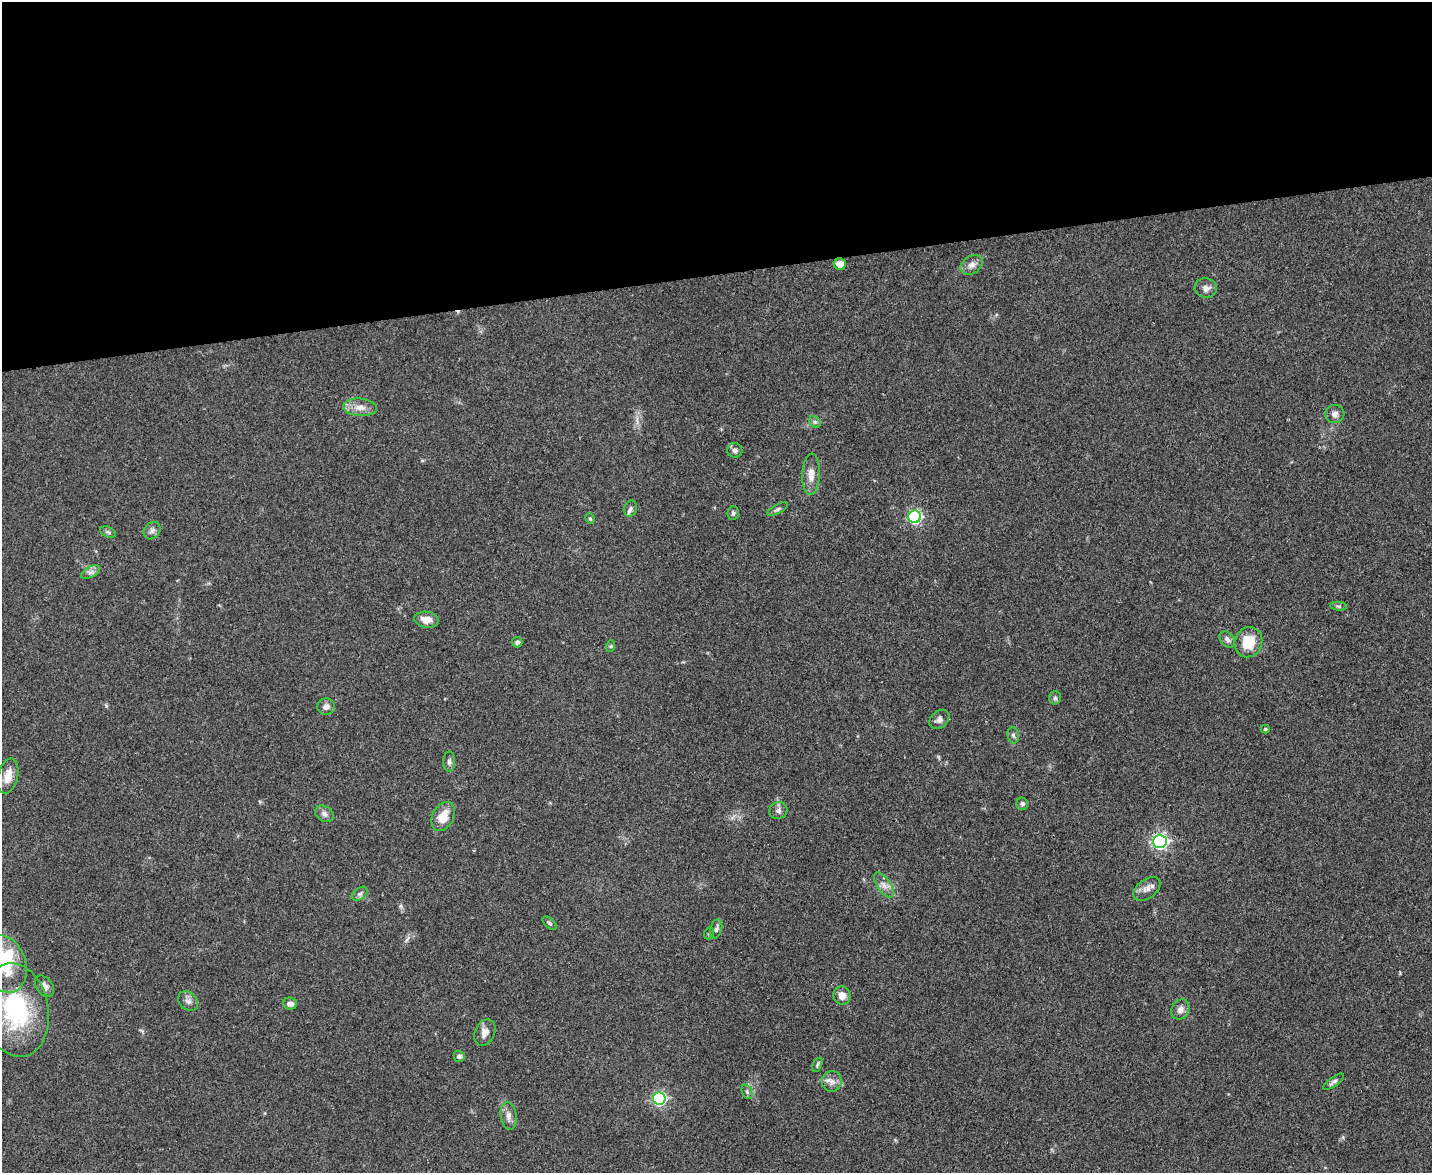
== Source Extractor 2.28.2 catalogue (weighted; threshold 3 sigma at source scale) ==
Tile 2 of 3 x 4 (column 2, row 1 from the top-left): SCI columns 1564-2993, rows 3516-4686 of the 4665 x 4686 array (HDU 1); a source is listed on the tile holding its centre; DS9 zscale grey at full resolution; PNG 1434 x 1175 px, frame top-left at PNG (2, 2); each listed source drawn as its Kron ellipse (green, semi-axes under 4 px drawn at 4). Shown black and unused: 23% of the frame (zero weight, under 3 of 4 exposures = <1% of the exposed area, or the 3 px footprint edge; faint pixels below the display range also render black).
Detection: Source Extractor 2.28.2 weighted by HDU 2 'WHT'; one run over the whole footprint, this tile lists its part. Background 0.0555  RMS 0.0047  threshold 0.021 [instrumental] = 3 sigma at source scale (4.5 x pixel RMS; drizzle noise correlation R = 1.50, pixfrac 1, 0.05/0.05 arcsec/px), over >= 5 px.
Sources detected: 57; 1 inside a brighter object's white glare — neither listed nor drawn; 1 inside a brighter listed object's ellipse — not listed separately; the other 55 listed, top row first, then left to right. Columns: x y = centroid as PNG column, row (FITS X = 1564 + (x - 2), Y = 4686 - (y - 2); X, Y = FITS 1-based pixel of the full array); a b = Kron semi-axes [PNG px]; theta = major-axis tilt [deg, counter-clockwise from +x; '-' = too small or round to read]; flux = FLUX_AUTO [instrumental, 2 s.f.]
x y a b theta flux
840 264 6 5 - 5.3
971 265 12 8 31 2.8
1206 288 11 9 -9 2.6
360 407 17 9 -5 4.5
1335 414 9 9 - 2.2
815 422 6 5 - 1.1
735 450 7 7 - 1.8
811 474 21 8 87 4.9
631 508 8 6 73 1.4
777 509 11 4 28 1.2
733 513 7 5 87 1.1
915 517 6 6 - 76
590 519 5 4 - 0.61
152 531 9 7 50 1.7
108 532 8 5 -25 0.95
91 572 10 5 27 1.6
1339 606 8 3 -5 0.73
426 620 12 8 -8 4.5
1227 640 9 6 -49 1.7
517 642 5 5 - 1.4
1248 642 15 13 68 11
611 646 6 3 71 0.6
1055 698 7 5 -88 0.96
326 707 9 8 - 2.4
939 719 11 8 42 2.1
1265 729 4 4 - 0.67
1013 735 8 5 -80 1.3
449 762 10 6 -90 1.4
8 776 18 10 76 5.5
1022 804 6 6 - 1.2
778 810 9 8 - 1.9
324 814 10 7 -34 1.9
443 816 15 10 63 7.4
1160 841 7 6 - 130
884 885 14 6 -56 2.8
1147 889 15 9 37 3.1
360 894 8 5 39 1.3
550 923 8 4 -42 0.98
716 929 10 5 74 1.4
709 933 6 5 - 0.73
4 964 29 21 -70 27
44 986 12 8 -54 2.1
842 995 9 8 - 3.5
188 1001 11 8 -41 2.3
290 1004 7 6 - 2.2
1180 1009 10 8 59 2.7
16 1010 47 32 -80 50
485 1032 14 10 64 3.7
459 1056 5 5 - 1.5
817 1065 8 4 63 0.76
832 1081 10 10 - 2.7
1333 1082 12 4 37 1.4
747 1092 8 5 -67 0.94
659 1098 6 6 - 75
508 1116 14 8 -82 2.9
Isophote crosses this tile's border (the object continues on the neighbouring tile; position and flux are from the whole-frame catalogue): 1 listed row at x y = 4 964